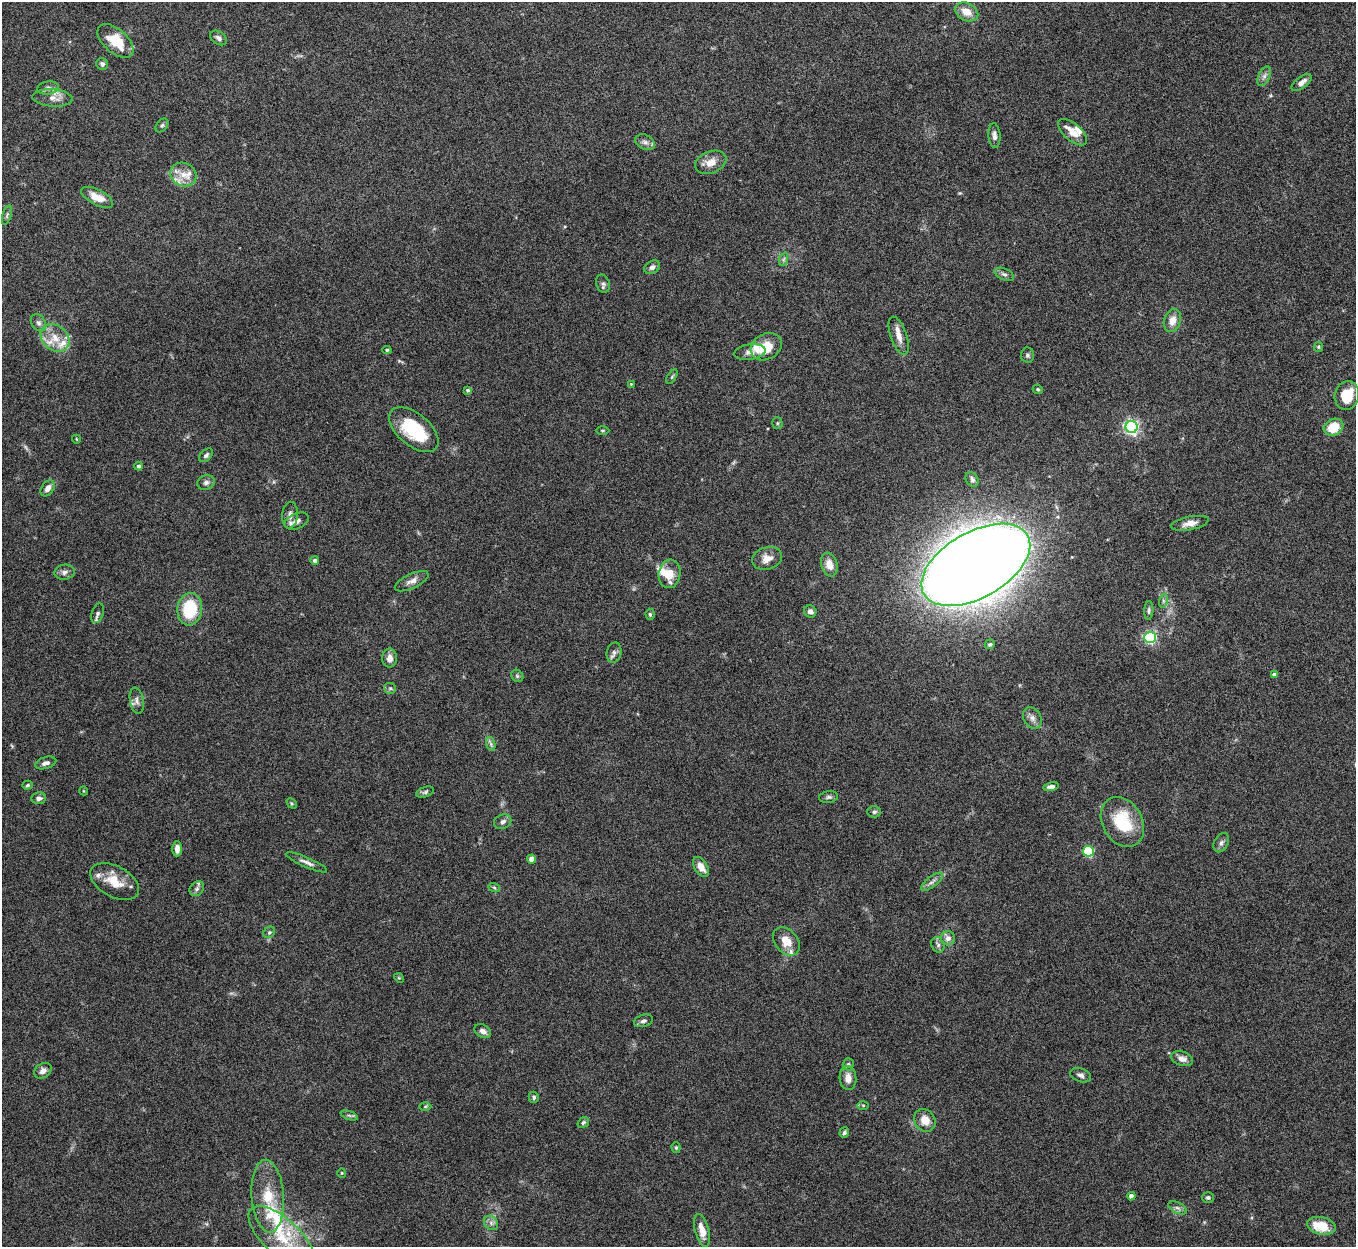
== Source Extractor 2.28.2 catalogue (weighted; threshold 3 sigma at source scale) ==
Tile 10 of 4 x 4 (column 2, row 3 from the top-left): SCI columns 1356-2709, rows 1396-2640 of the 5421 x 5406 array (HDU 1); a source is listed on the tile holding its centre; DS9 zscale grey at full resolution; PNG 1358 x 1249 px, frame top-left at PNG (2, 2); each listed source drawn as its Kron ellipse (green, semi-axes under 4 px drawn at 4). Nothing masked; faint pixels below the display range render black.
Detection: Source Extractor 2.28.2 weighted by HDU 2 'WHT'; one run over the whole footprint, this tile lists its part. Background 0.146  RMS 0.0057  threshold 0.0235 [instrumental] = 3 sigma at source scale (4.09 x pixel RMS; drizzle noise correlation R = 1.36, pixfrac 0.8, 0.05/0.05 arcsec/px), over >= 5 px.
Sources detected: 138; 1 too faint to see at this stretch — neither listed nor drawn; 16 inside a brighter listed object's ellipse — not listed separately; the other 121 listed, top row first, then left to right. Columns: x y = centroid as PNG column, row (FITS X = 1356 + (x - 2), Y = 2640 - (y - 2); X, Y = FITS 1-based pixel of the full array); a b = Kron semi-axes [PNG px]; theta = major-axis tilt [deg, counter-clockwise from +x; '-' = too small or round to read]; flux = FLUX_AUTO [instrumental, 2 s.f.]
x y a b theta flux
967 12 12 8 -26 6.1
218 38 9 6 -35 1.7
115 41 21 11 -41 15
102 64 6 5 - 1.7
1264 76 10 5 66 2
1302 83 12 5 37 3.2
48 88 11 6 8 2.1
52 98 20 8 -4 5.2
162 126 8 5 48 0.97
1072 132 17 8 -41 6.1
994 135 12 6 -85 2.4
645 142 10 7 -26 2.3
711 162 16 11 20 5.9
183 175 13 11 -27 6.6
97 197 17 7 -28 8.1
7 215 10 4 74 1.2
784 259 7 4 71 0.98
652 267 8 6 28 2
1004 274 10 5 -24 1.5
603 284 9 6 -73 1.6
1172 321 12 8 73 4.8
39 323 9 7 -56 1.8
899 336 20 8 -70 4.5
55 338 15 12 -40 8.5
766 347 16 12 29 12
1318 347 5 4 - 0.62
387 350 4 4 - 0.71
750 352 15 7 9 3.1
1027 355 7 6 - 1.3
672 377 8 3 57 0.65
631 384 4 4 - 0.5
1038 389 5 4 - 0.84
467 390 4 4 - 1
1347 395 14 12 74 14
777 423 5 5 - 0.82
1132 427 6 6 - 140
1333 427 10 8 27 13
414 430 29 16 -40 27
602 430 7 3 0 0.65
76 439 4 3 - 0.38
206 455 8 5 43 1.3
139 466 4 4 - 1.4
972 479 8 6 -61 1.9
206 483 9 7 23 1.9
48 488 9 6 54 3.3
290 515 13 8 86 3.3
297 521 13 7 22 3.3
1190 523 19 6 11 4.3
767 558 15 11 17 4.9
315 561 4 4 - 1.7
829 565 12 8 -74 5.9
976 565 60 33 30 2000
64 572 10 7 9 2.1
669 574 14 11 82 7
412 581 18 7 25 3.3
1163 601 7 4 72 1.1
190 609 16 12 83 23
1149 610 9 4 87 1.2
810 611 6 6 - 2.1
98 613 10 6 72 1.5
650 614 6 4 -87 0.89
1150 637 5 5 - 84
990 644 5 4 - 0.96
614 652 10 7 77 1.9
389 658 9 7 -90 3.6
1274 675 4 4 - 2.6
517 676 7 5 -46 1
390 688 6 5 - 1
137 701 13 7 -80 2.3
1032 718 11 8 -57 2.8
491 744 7 4 -72 1.2
46 763 11 6 16 2.3
28 785 5 4 - 0.79
1051 787 8 4 10 2.2
84 791 4 3 - 0.4
425 792 9 5 19 1.2
829 797 10 5 8 1.4
39 798 7 6 - 1.7
292 803 6 4 -45 0.66
874 812 7 6 - 1.2
503 822 9 7 24 2.1
1122 822 26 20 -59 26
1221 843 10 6 61 1.9
177 849 7 4 89 3.3
1088 851 5 5 - 40
532 859 4 4 - 6.5
307 862 22 5 -23 2.7
701 867 11 6 -57 4.4
115 882 26 15 -28 12
932 882 13 5 38 2.1
494 887 6 3 -20 0.64
197 889 8 6 48 1.6
269 932 6 5 - 0.97
948 938 7 7 - 2.7
786 941 16 11 -49 7.7
938 945 8 6 -64 1.4
399 978 5 4 - 0.59
643 1021 9 6 17 1.7
483 1031 9 6 -31 2.4
1182 1059 11 7 -18 3.3
848 1064 6 5 - 1.1
43 1071 9 7 34 2.8
1081 1075 11 7 -19 1.9
848 1078 12 8 -86 5.1
534 1097 5 5 - 0.98
863 1105 6 4 -1 0.62
425 1106 6 4 2 0.7
349 1115 9 3 -19 1
925 1120 12 10 -55 6.6
583 1123 6 4 34 1.1
844 1132 5 4 - 1.2
676 1148 5 4 - 0.81
342 1173 4 4 - 0.53
268 1196 36 16 -86 17
1131 1196 4 4 - 2.9
1208 1197 6 5 - 0.95
1178 1208 10 5 -26 1.7
491 1223 8 6 -46 1.9
1321 1226 14 9 -12 13
702 1230 17 7 -75 6.4
282 1237 42 18 -43 24
Isophote crosses this tile's border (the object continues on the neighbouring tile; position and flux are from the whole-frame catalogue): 1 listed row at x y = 282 1237